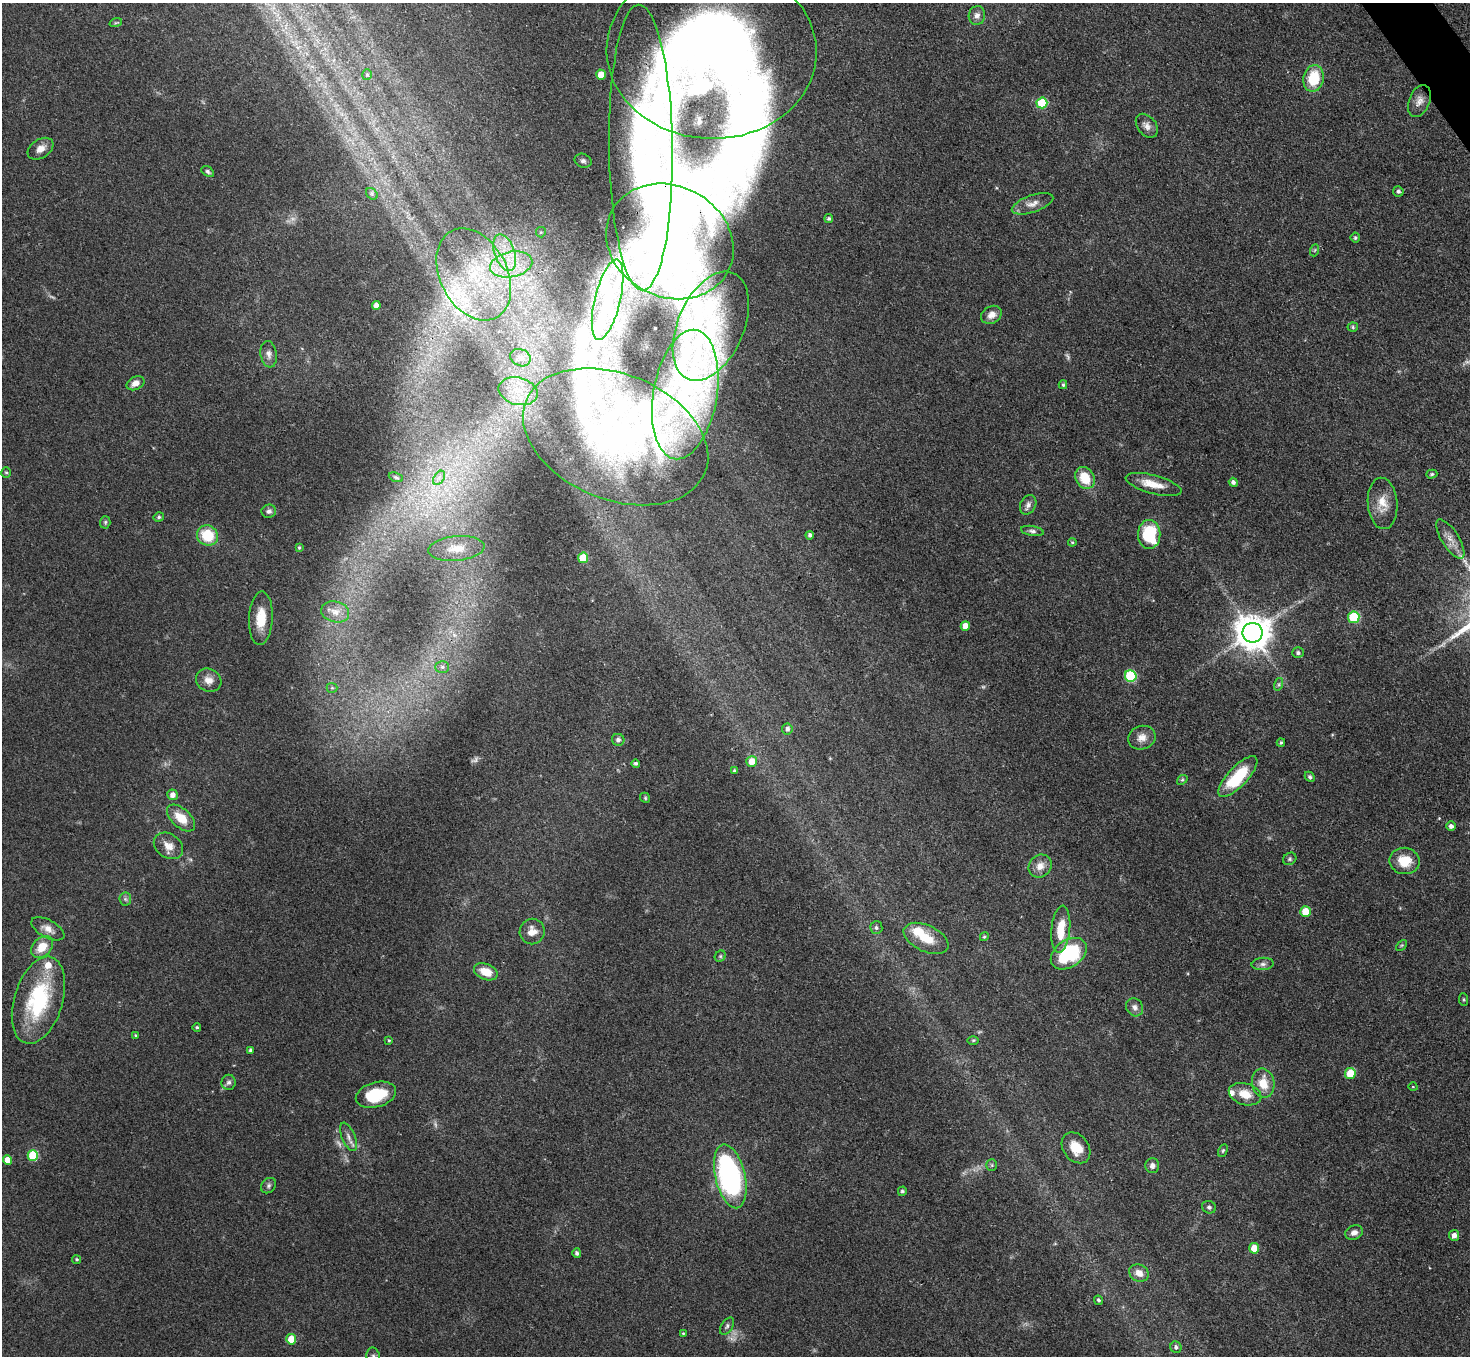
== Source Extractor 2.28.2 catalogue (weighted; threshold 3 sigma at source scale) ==
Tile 10 of 4 x 4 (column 2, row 3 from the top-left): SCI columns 1472-2939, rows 1651-3004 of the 5879 x 5872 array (HDU 1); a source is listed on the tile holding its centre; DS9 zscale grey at full resolution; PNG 1472 x 1358 px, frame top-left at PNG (2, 3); each listed source drawn as its Kron ellipse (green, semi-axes under 4 px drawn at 4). Shown black and unused: <1% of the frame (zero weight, under 3 of 4 exposures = <1% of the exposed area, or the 3 px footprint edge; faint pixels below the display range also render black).
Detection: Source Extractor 2.28.2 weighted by HDU 2 'WHT'; one run over the whole footprint, this tile lists its part. Background 0.0683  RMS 0.0056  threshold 0.0252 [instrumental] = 3 sigma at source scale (4.5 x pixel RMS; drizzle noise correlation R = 1.50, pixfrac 1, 0.05/0.05 arcsec/px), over >= 5 px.
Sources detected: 166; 10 too faint to see at this stretch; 7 inside a brighter object's white glare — neither listed nor drawn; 12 inside a brighter listed object's ellipse — not listed separately; the other 137 listed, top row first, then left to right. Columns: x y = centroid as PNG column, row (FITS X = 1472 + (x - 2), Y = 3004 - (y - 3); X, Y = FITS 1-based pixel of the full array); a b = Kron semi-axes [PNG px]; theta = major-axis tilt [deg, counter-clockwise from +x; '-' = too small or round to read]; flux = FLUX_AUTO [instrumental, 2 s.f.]
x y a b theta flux
977 15 9 8 - 2.7
116 22 6 4 20 0.83
712 51 105 87 -2 450
367 75 5 4 - 0.88
601 75 5 5 - 7.9
1313 78 13 10 79 20
1419 101 17 10 68 4.3
1042 103 5 5 - 26
1147 126 13 9 -51 3.5
641 147 143 32 -89 97
41 149 14 9 33 4.6
583 161 9 7 -23 2.2
208 172 7 4 -35 1.2
1398 191 5 5 - 1.3
372 194 6 5 - 1.1
1032 204 22 8 19 5.1
829 218 4 4 - 1.2
541 232 5 5 - 0.75
1355 238 5 4 - 1
670 241 66 55 -27 110
1315 250 6 4 70 0.74
505 253 19 10 -71 12
511 264 21 12 12 17
474 274 49 33 -63 70
608 300 41 13 76 19
376 306 4 4 - 3.6
991 315 11 8 31 4.5
711 326 58 33 66 69
1353 327 5 4 - 0.83
269 354 13 8 -81 3.1
520 358 11 8 -23 3.5
136 383 9 6 27 4.1
1063 385 4 3 - 0.88
518 391 20 13 -14 13
685 395 65 32 80 82
615 437 97 62 -22 140
6 472 5 5 - 0.79
1432 474 5 4 - 0.91
396 477 7 4 -21 0.98
439 478 8 5 56 2.1
1085 478 12 9 -60 14
1233 482 4 4 - 1.8
1154 484 29 9 -15 9.6
1383 503 26 15 -85 10
1028 505 10 7 65 2.5
269 511 7 6 - 1.8
159 517 5 4 - 1.1
105 522 6 5 - 0.94
1032 531 11 5 -9 1.9
1149 534 14 11 -88 34
207 535 11 10 - 19
810 535 4 4 - 1.4
1450 539 22 8 -58 5.9
1072 542 4 4 - 0.67
299 547 4 3 - 0.81
456 548 28 12 5 10
583 558 5 5 - 19
335 612 14 10 -14 5.1
1354 617 6 5 - 38
261 618 27 12 87 13
965 626 5 4 - 6.3
1252 633 10 10 - 1300
1298 653 6 5 - 1.3
442 667 7 6 - 1.5
1131 676 6 6 - 45
209 680 13 11 -29 5.2
1279 684 6 4 72 0.93
332 688 5 5 - 0.88
787 729 5 5 - 2.1
1142 738 14 11 18 5.5
618 740 6 6 - 2.1
1281 742 4 3 - 0.82
752 761 5 5 - 7.7
636 763 4 4 - 0.96
734 771 3 3 - 1.1
1238 777 26 10 47 30
1310 777 5 4 - 1.3
1182 780 6 4 41 0.87
173 795 5 5 - 3.4
645 798 5 4 - 0.75
181 818 17 9 -43 11
1451 826 5 4 - 2.1
168 846 16 12 -35 6.4
1290 859 7 6 - 1.2
1405 861 15 13 -9 13
1040 866 12 11 - 5.2
125 899 6 6 - 1.4
1306 912 5 5 - 13
876 928 6 6 - 1.5
48 929 18 9 -29 5.3
1061 929 24 9 84 13
532 931 13 12 - 6
984 937 4 4 - 0.76
926 938 24 13 -25 13
1401 945 6 4 45 0.67
42 947 13 9 45 10
1069 954 20 13 35 42
720 956 6 5 - 0.89
1263 964 11 6 5 2.2
486 972 12 8 -22 9.6
38 1000 45 24 73 54
1464 1000 6 4 -83 0.76
1135 1007 9 8 - 2.7
197 1027 4 4 - 0.83
136 1035 4 4 - 0.78
389 1040 4 3 - 0.66
973 1040 6 4 1 0.78
251 1050 4 3 - 1.3
1350 1073 6 5 - 14
229 1082 8 7 - 1.8
1263 1083 15 11 -78 10
1413 1087 4 3 - 0.45
1245 1094 17 10 -17 8.2
376 1095 20 12 15 23
348 1137 15 6 -67 3.3
1076 1148 17 12 -53 10
1223 1150 7 4 63 0.8
33 1155 5 5 - 29
7 1160 5 4 - 6.7
992 1165 6 5 - 0.93
1152 1165 7 7 - 2.4
730 1176 33 15 -77 120
269 1186 8 6 48 1.5
902 1191 5 4 - 1.2
1209 1207 7 6 - 1.4
1354 1233 9 7 20 2.7
1454 1235 5 5 - 3.4
1254 1248 5 5 - 8.8
577 1253 5 4 - 1.4
76 1259 4 4 - 0.86
1139 1273 10 8 -26 5.3
1098 1300 5 4 - 1.1
727 1326 9 5 55 1.4
683 1333 4 3 - 0.58
291 1339 5 5 - 15
1176 1347 6 5 - 1.6
373 1356 8 6 -78 1.7
Overlapping masked pixels (flux is a lower limit): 2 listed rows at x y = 712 51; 641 147
Isophote crosses this tile's border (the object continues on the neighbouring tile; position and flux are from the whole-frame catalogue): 2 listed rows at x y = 712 51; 373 1356